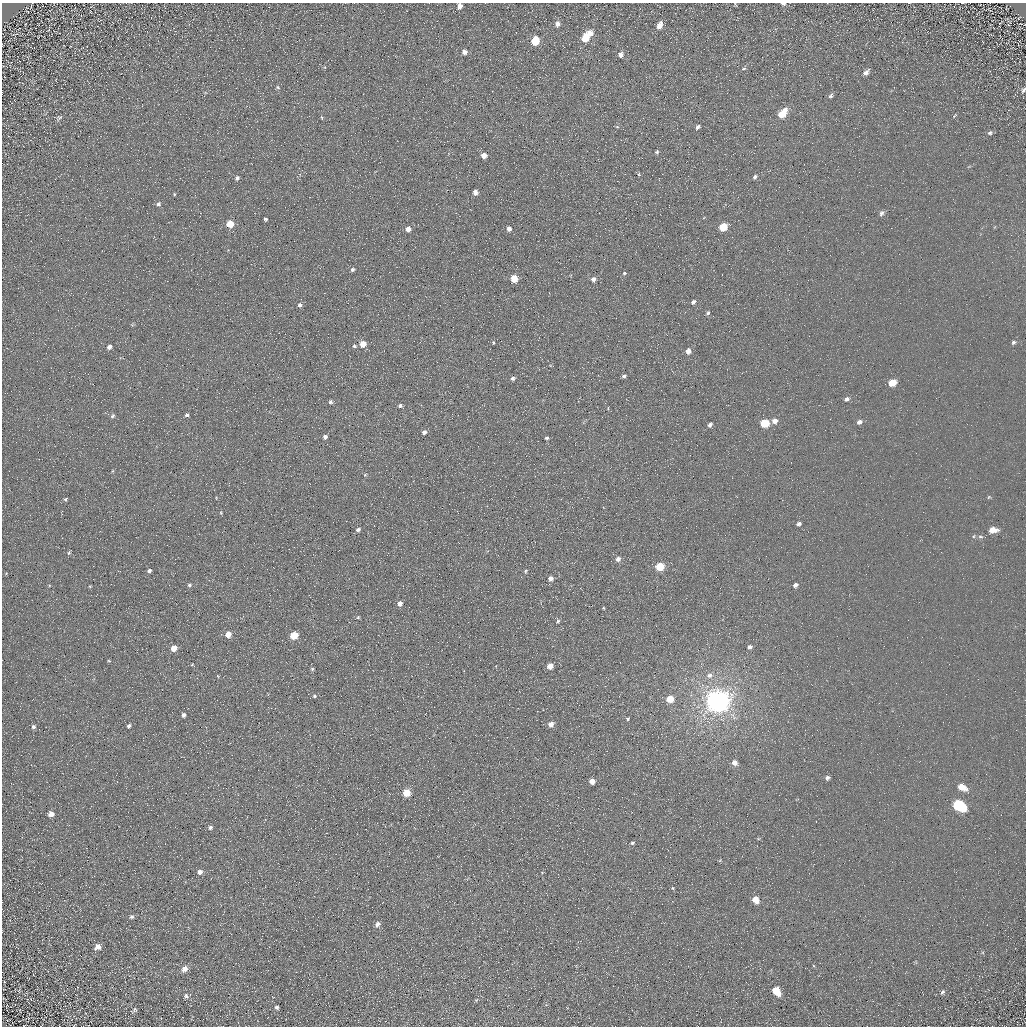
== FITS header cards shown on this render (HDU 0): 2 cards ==
NAXIS1  =                 1024 / Required FITS header
NAXIS2  =                 1024 / Required FITS header

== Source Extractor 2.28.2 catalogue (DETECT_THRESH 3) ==
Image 1024 x 1024 px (HDU 0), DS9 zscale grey, 1 PNG px = 1 image px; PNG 1028 x 1028 px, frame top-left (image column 1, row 1024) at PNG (2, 3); no overlay
Background 5.11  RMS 7.8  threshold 23.3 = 3 sigma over >= 5 px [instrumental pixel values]
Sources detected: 128; all 128 listed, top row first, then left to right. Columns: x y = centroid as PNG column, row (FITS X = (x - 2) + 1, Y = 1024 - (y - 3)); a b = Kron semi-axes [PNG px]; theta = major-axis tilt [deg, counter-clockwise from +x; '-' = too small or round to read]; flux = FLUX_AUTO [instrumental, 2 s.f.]
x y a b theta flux
783 4 5 3 - 1000
460 6 5 4 - 2900
407 11 3 2 - 630
557 24 6 6 - 2200
659 26 6 4 68 4700
590 33 6 6 - 3600
585 38 7 5 71 15000
535 41 6 5 - 20000
464 52 6 6 - 2100
621 55 6 6 - 2100
744 69 6 3 10 560
866 72 8 5 46 2200
278 87 6 4 -25 790
1023 90 6 3 53 970
831 96 6 5 - 1100
782 113 7 5 52 16000
954 116 6 3 45 560
322 117 6 3 -71 560
59 118 8 5 40 1000
617 127 5 3 - 540
698 127 6 4 47 1200
990 133 6 5 - 1100
657 152 5 4 - 750
484 156 5 4 - 4800
639 174 5 4 - 650
755 177 6 4 67 1000
237 178 6 5 - 1300
475 192 5 4 - 2900
174 194 4 3 - 540
158 204 7 5 67 1300
881 213 7 5 61 1400
265 219 3 3 - 840
230 224 5 5 - 12000
723 227 6 5 - 17000
408 229 5 4 - 4200
509 229 5 4 - 2600
352 270 6 4 46 1100
624 273 5 4 - 850
514 279 5 5 - 11000
593 279 6 6 - 2200
693 302 5 4 - 1300
300 305 6 5 - 1600
708 313 5 4 - 890
493 342 4 3 - 570
1013 342 6 5 - 1000
363 344 5 5 - 7300
354 346 5 4 - 810
109 347 5 4 - 2000
688 351 5 5 - 3300
624 376 5 4 - 1200
513 378 5 5 - 1400
892 383 6 5 - 11000
333 391 3 2 - 540
847 399 6 5 - 1500
330 402 5 4 - 1100
400 406 5 4 - 1200
187 415 4 4 - 1200
112 416 6 5 - 1100
775 421 6 5 - 3100
859 422 6 5 - 2100
765 423 6 5 - 21000
710 425 5 4 - 1500
424 432 5 5 - 1400
325 437 4 4 - 1400
546 438 4 3 - 860
365 475 5 4 - 500
989 497 6 4 34 600
66 499 5 4 - 730
221 513 5 4 - 520
799 524 4 4 - 1400
358 530 6 5 - 1200
993 530 7 5 5 6500
974 536 5 3 - 590
980 537 8 4 -1 1000
69 553 5 4 - 700
618 559 5 5 - 2200
660 567 5 5 - 18000
149 571 4 4 - 1300
525 571 5 4 - 700
551 578 6 5 - 2800
49 585 4 3 - 390
189 585 5 5 - 910
795 585 5 4 - 1600
400 603 6 5 - 2500
603 608 4 3 - 410
358 617 4 4 - 660
558 621 6 4 38 760
228 634 6 5 - 5400
294 635 5 5 - 15000
750 647 5 4 - 1400
174 648 5 4 - 7200
109 661 5 3 - 450
192 665 6 3 20 480
496 666 3 2 - 340
550 666 5 4 - 5400
312 669 5 5 - 760
709 675 9 7 7 2600
218 676 5 3 - 420
314 696 6 4 2 950
670 699 5 5 - 11000
717 701 8 7 - 830000
183 715 5 4 - 1400
627 719 4 4 - 700
551 724 5 5 - 3700
129 726 5 4 - 1100
33 727 5 5 - 1200
734 763 5 5 - 3600
827 778 5 4 - 1300
592 781 5 4 - 4500
962 787 8 5 -27 7400
407 793 5 5 - 13000
959 805 9 6 -28 59000
51 814 5 5 - 3300
210 827 5 4 - 1200
632 843 4 3 - 800
200 872 6 5 - 2500
672 888 4 3 - 550
755 900 6 5 - 6900
132 917 6 5 - 1200
377 924 6 5 - 2300
97 947 7 6 - 3300
184 969 7 6 - 3900
776 991 7 5 -58 12000
942 992 6 4 56 1200
186 996 8 6 -75 1400
476 1000 6 4 35 570
277 1007 4 4 - 1100
135 1009 8 6 51 960
At the frame edge (FLAGS 8, measured only in part): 3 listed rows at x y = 783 4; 460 6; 1023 90